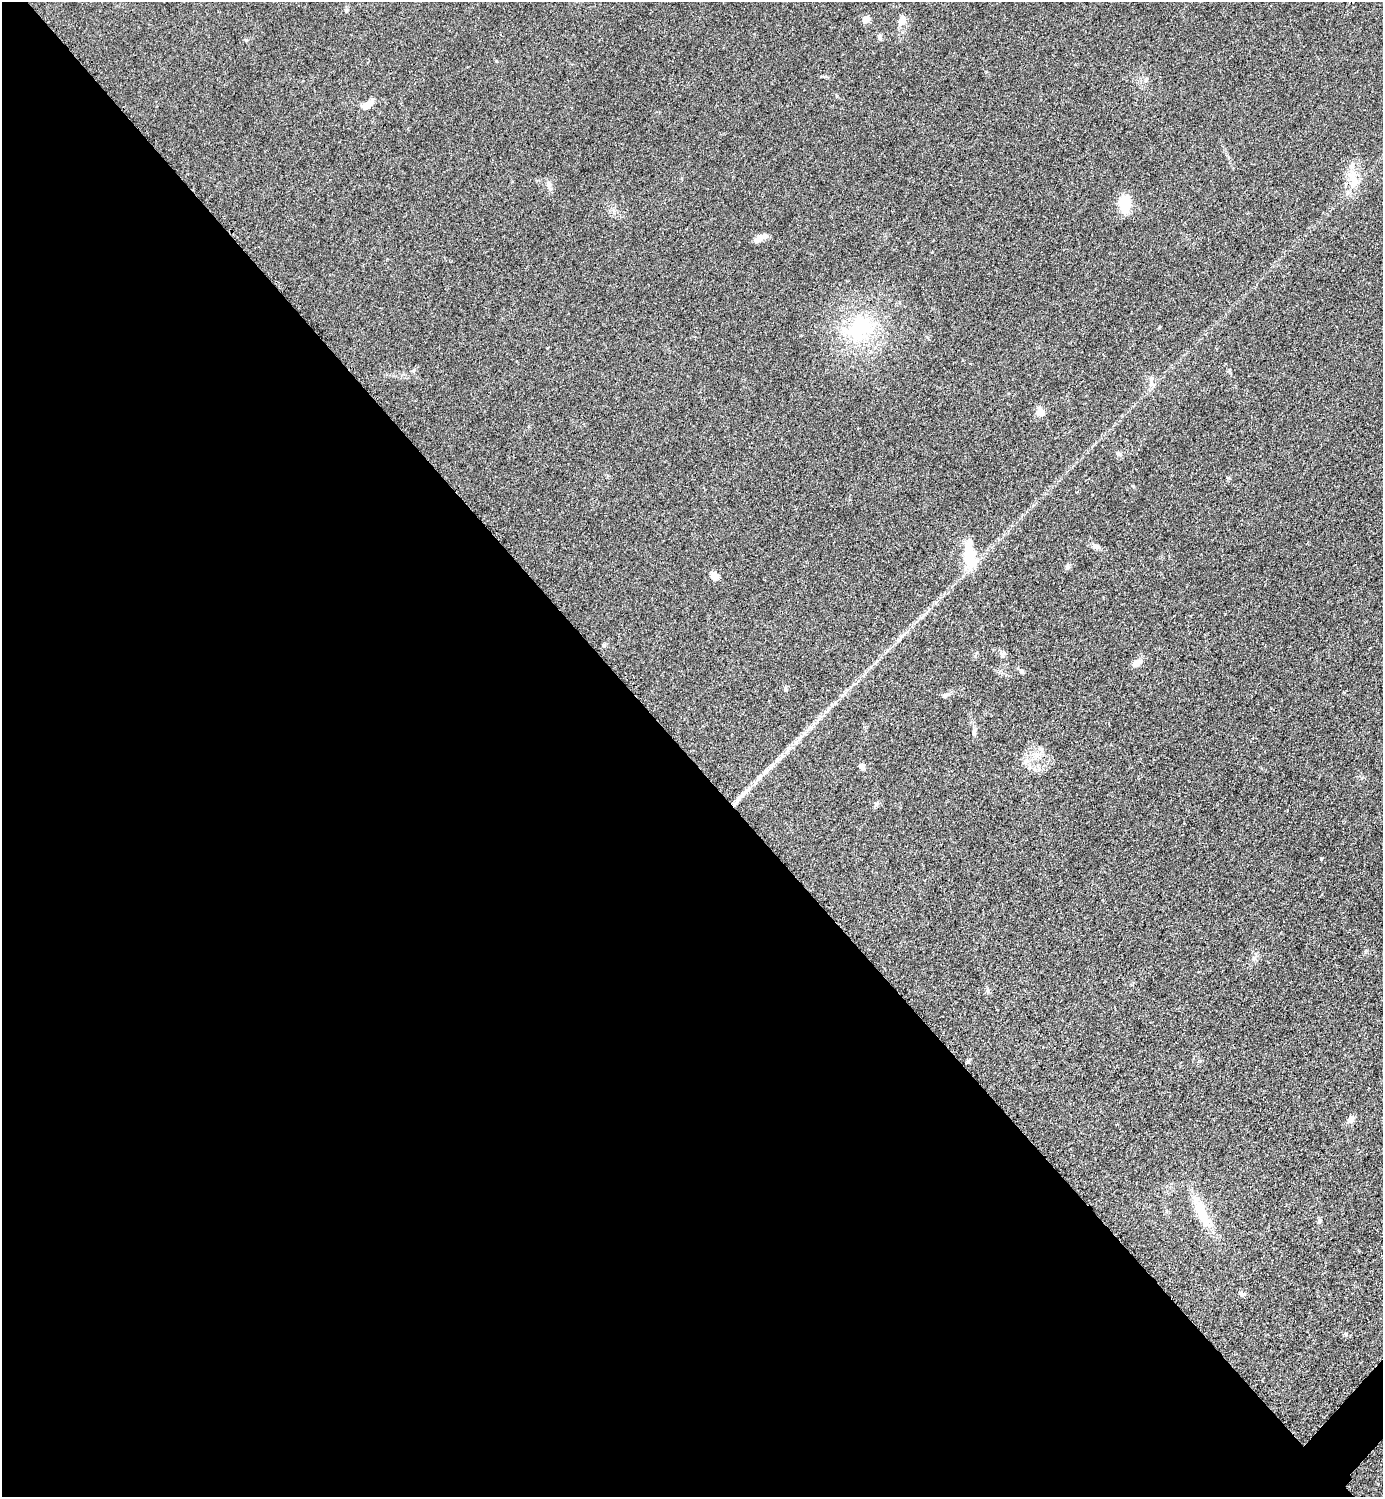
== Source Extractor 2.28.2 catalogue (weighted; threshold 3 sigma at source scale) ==
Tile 9 of 4 x 4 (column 1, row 3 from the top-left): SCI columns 314-1694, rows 1504-2998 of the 6004 x 6004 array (HDU 1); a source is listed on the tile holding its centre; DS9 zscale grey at full resolution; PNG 1385 x 1499 px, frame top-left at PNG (2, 2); no overlay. Shown black and unused: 50% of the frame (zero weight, under 2 of 3 exposures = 1% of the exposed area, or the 3 px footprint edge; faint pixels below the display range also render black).
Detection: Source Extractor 2.28.2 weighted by HDU 2 'WHT'; one run over the whole footprint, this tile lists its part. Background 0.0782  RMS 0.0082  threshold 0.0367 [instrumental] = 3 sigma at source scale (4.5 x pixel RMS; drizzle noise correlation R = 1.50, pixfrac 1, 0.05/0.05 arcsec/px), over >= 5 px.
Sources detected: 38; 1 inside a brighter listed object's ellipse — not listed separately; the other 37 listed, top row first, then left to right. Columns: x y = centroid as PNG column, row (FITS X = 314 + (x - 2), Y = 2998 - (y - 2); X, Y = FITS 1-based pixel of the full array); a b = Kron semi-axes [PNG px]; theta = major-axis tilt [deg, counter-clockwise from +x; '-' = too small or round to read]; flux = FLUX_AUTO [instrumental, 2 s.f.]
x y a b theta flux
346 11 5 5 - 1.1
866 19 5 5 - 11
902 20 15 9 90 6.1
879 37 10 4 -80 1.7
367 105 17 8 35 7.2
1353 181 27 11 -84 14
549 185 10 6 88 2.8
1124 204 15 9 -88 26
760 238 14 6 28 5.9
860 328 44 30 57 65
1151 384 9 6 90 3.3
1040 412 11 9 -78 5.5
1119 454 8 6 -16 2.2
1096 547 9 6 -20 3.2
969 554 34 14 -87 23
1067 567 10 4 74 1.6
714 576 9 8 - 6.1
604 645 6 4 24 1.3
1002 654 9 7 -72 2.5
1137 663 12 8 28 5.1
1021 671 7 6 - 1.6
785 689 5 5 - 1.2
945 695 10 6 39 2.2
973 733 9 4 80 1.7
1036 755 9 8 - 5
778 760 15 5 39 4.3
1026 761 8 5 45 2.6
862 767 8 6 -48 2.5
746 792 24 6 45 8.3
877 804 8 5 70 1.7
1321 859 4 4 - 0.8
987 990 6 4 90 1.4
968 1061 6 4 88 1.1
1351 1119 8 7 - 4.8
1201 1212 42 12 -68 26
1320 1220 8 5 83 1.5
1242 1294 9 6 -26 2
Overlapping masked pixels (flux is a lower limit): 1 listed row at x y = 1353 181
Unlisted compact peaks at least as high as the median listed source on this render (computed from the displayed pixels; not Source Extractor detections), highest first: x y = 1346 1334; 1133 486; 246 40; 1229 370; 837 96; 1228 478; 835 703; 1254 958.